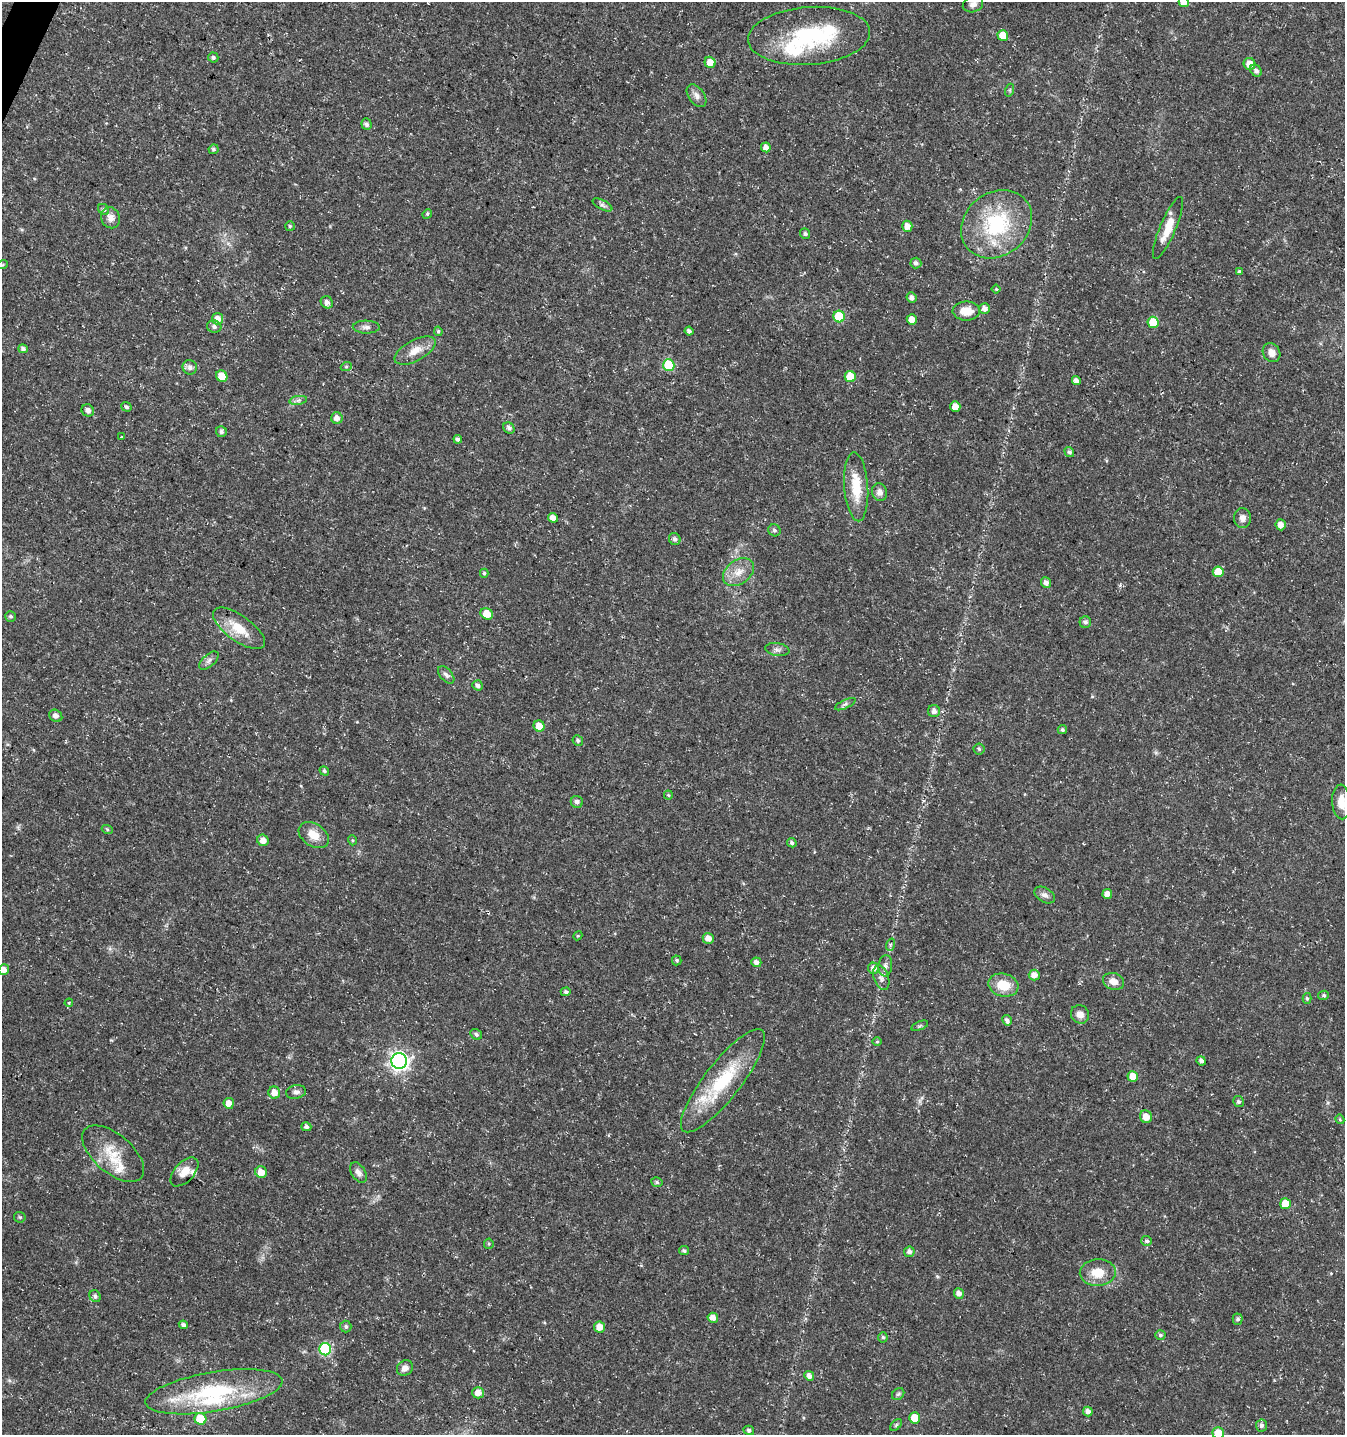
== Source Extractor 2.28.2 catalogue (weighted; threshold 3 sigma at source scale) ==
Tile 11 of 4 x 4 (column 3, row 3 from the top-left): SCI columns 2888-4230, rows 1443-2875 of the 5842 x 5743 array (HDU 1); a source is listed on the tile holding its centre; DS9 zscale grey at full resolution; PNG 1347 x 1437 px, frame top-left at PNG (2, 2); each listed source drawn as its Kron ellipse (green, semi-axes under 4 px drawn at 4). Shown black and unused: <1% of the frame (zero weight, under 3 of 5 exposures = <1% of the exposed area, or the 3 px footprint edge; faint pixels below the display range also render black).
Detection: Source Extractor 2.28.2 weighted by HDU 2 'WHT'; one run over the whole footprint, this tile lists its part. Background 0.0225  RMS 0.0021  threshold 0.0094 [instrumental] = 3 sigma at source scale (4.5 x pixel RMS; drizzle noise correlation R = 1.50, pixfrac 1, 0.0396/0.0396 arcsec/px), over >= 5 px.
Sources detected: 165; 1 inside a brighter object's white glare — neither listed nor drawn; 4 inside a brighter listed object's ellipse — not listed separately; the other 160 listed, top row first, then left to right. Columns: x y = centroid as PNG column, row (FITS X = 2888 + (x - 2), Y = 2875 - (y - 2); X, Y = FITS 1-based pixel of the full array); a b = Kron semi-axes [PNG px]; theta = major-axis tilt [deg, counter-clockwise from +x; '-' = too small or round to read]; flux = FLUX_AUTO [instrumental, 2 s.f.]
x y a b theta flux
1184 2 5 5 - 2
973 4 10 8 18 1.1
809 36 61 29 4 22
1003 36 5 5 - 3.4
213 57 5 5 - 0.48
710 62 6 5 - 2
1250 64 6 6 - 2
1256 71 6 5 - 0.63
1010 90 6 4 72 0.3
697 96 13 8 -54 1.1
367 124 6 5 - 0.57
766 147 5 4 - 1.2
213 149 5 4 - 0.38
603 205 11 4 -28 0.57
104 210 6 5 - 0.45
427 214 5 4 - 0.27
111 218 11 9 -67 1.4
996 224 38 31 39 18
290 226 5 5 - 0.32
907 226 5 5 - 1.5
1168 228 33 8 67 4.1
805 234 5 5 - 0.41
916 263 5 5 - 0.7
3 264 5 3 - 0.19
1239 272 4 3 - 0.4
996 289 4 4 - 0.22
911 298 5 5 - 0.79
327 302 6 5 - 0.94
985 308 5 5 - 1
966 311 13 9 -2 3
839 317 6 5 - 7.8
218 319 5 5 - 1.5
912 319 5 5 - 1.6
1153 322 6 5 - 5.1
214 327 7 6 - 0.66
366 327 13 6 -1 0.89
438 331 5 4 - 0.31
689 331 4 4 - 0.64
23 349 5 4 - 0.6
415 351 22 10 28 2.8
1272 353 10 8 -56 1.7
669 365 6 5 - 10
190 367 7 7 - 0.9
346 367 5 3 - 0.23
222 376 6 5 - 3
850 377 5 5 - 3.7
1076 381 4 4 - 0.94
298 400 9 4 9 0.55
126 407 5 4 - 0.48
955 407 5 5 - 1.5
88 410 6 6 - 0.92
337 418 6 5 - 1.2
509 428 6 5 - 0.63
221 432 6 5 - 0.57
121 437 4 2 - 0.13
458 439 4 4 - 0.7
1069 452 5 4 - 0.51
856 487 34 12 -86 5.7
880 492 9 7 -73 0.98
553 518 5 4 - 1.4
1242 518 10 8 -90 1.1
1281 525 5 5 - 1.4
774 530 6 5 - 0.49
675 539 6 5 - 0.66
738 572 17 12 36 2.8
1218 572 5 5 - 3.5
484 573 4 4 - 0.33
1046 583 5 5 - 1.1
487 614 6 5 - 3
11 616 5 5 - 0.44
1085 622 6 6 - 0.52
239 628 31 13 -36 5
777 649 12 6 -8 0.78
209 661 12 6 42 0.74
446 675 10 6 -48 0.73
478 685 5 5 - 0.74
845 704 11 4 25 0.54
934 711 6 6 - 0.85
56 716 7 5 -37 0.91
539 726 6 5 - 2.2
1062 730 4 4 - 0.4
578 740 5 5 - 0.45
979 749 5 5 - 0.36
324 771 5 4 - 0.37
668 795 4 4 - 0.25
577 802 6 6 - 0.74
1341 802 17 9 -86 2.9
107 829 5 3 - 0.29
314 835 16 11 -33 3.1
263 840 6 5 - 1.4
352 840 5 3 - 0.21
792 843 5 4 - 0.5
1107 894 5 5 - 1.4
1045 895 11 7 -31 0.92
578 936 5 4 - 0.24
708 938 5 5 - 1.5
890 945 6 3 71 0.34
677 960 5 5 - 0.36
756 962 5 4 - 0.81
885 966 10 7 83 0.97
874 968 5 5 - 1.2
4 970 5 5 - 1.2
1034 975 5 5 - 1.4
881 978 13 7 -71 1
1113 981 11 8 -20 1.6
1003 985 15 11 -14 4.6
566 992 5 4 - 0.51
1324 995 5 4 - 0.39
1307 998 5 4 - 0.35
69 1003 4 4 - 0.25
1080 1014 9 8 - 1.4
1007 1020 5 4 - 0.71
920 1026 9 3 21 0.29
476 1034 6 5 - 0.55
877 1042 5 3 - 0.21
399 1061 8 7 - 94
1201 1061 5 4 - 0.65
1133 1077 5 5 - 3
723 1081 64 18 52 15
296 1092 10 6 10 0.81
274 1093 6 6 - 1.9
1239 1102 5 5 - 0.5
229 1103 5 5 - 1.8
1146 1117 6 6 - 2
1340 1119 5 4 - 0.25
306 1127 5 4 - 0.59
113 1154 37 19 -40 6.4
184 1172 17 9 47 2.3
261 1172 6 5 - 2
358 1173 11 7 -58 1
657 1182 6 4 -18 0.39
1285 1204 5 5 - 3.7
20 1217 6 5 - 0.28
1147 1241 5 5 - 0.44
489 1244 5 5 - 0.26
684 1251 5 4 - 0.46
909 1252 5 5 - 0.81
1098 1273 18 13 2 3.6
959 1294 5 5 - 1
95 1296 6 5 - 0.58
713 1318 5 5 - 1.4
1238 1319 5 5 - 0.45
183 1325 4 4 - 0.59
346 1326 6 5 - 0.44
599 1327 5 5 - 1.9
1160 1335 5 5 - 0.42
883 1337 5 4 - 0.38
325 1349 6 6 - 18
405 1368 8 7 - 1.2
809 1376 5 4 - 1
214 1392 69 19 9 20
478 1393 6 5 - 1.6
898 1394 7 5 44 0.37
1088 1411 5 4 - 1
915 1418 5 5 - 4.4
200 1419 6 5 - 6
896 1425 7 4 46 0.35
1261 1425 6 5 - 0.61
749 1430 5 4 - 0.55
1218 1433 6 6 - 3.5
Isophote crosses this tile's border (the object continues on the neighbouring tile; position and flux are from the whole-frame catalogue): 4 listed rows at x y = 1184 2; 1341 802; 4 970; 1218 1433